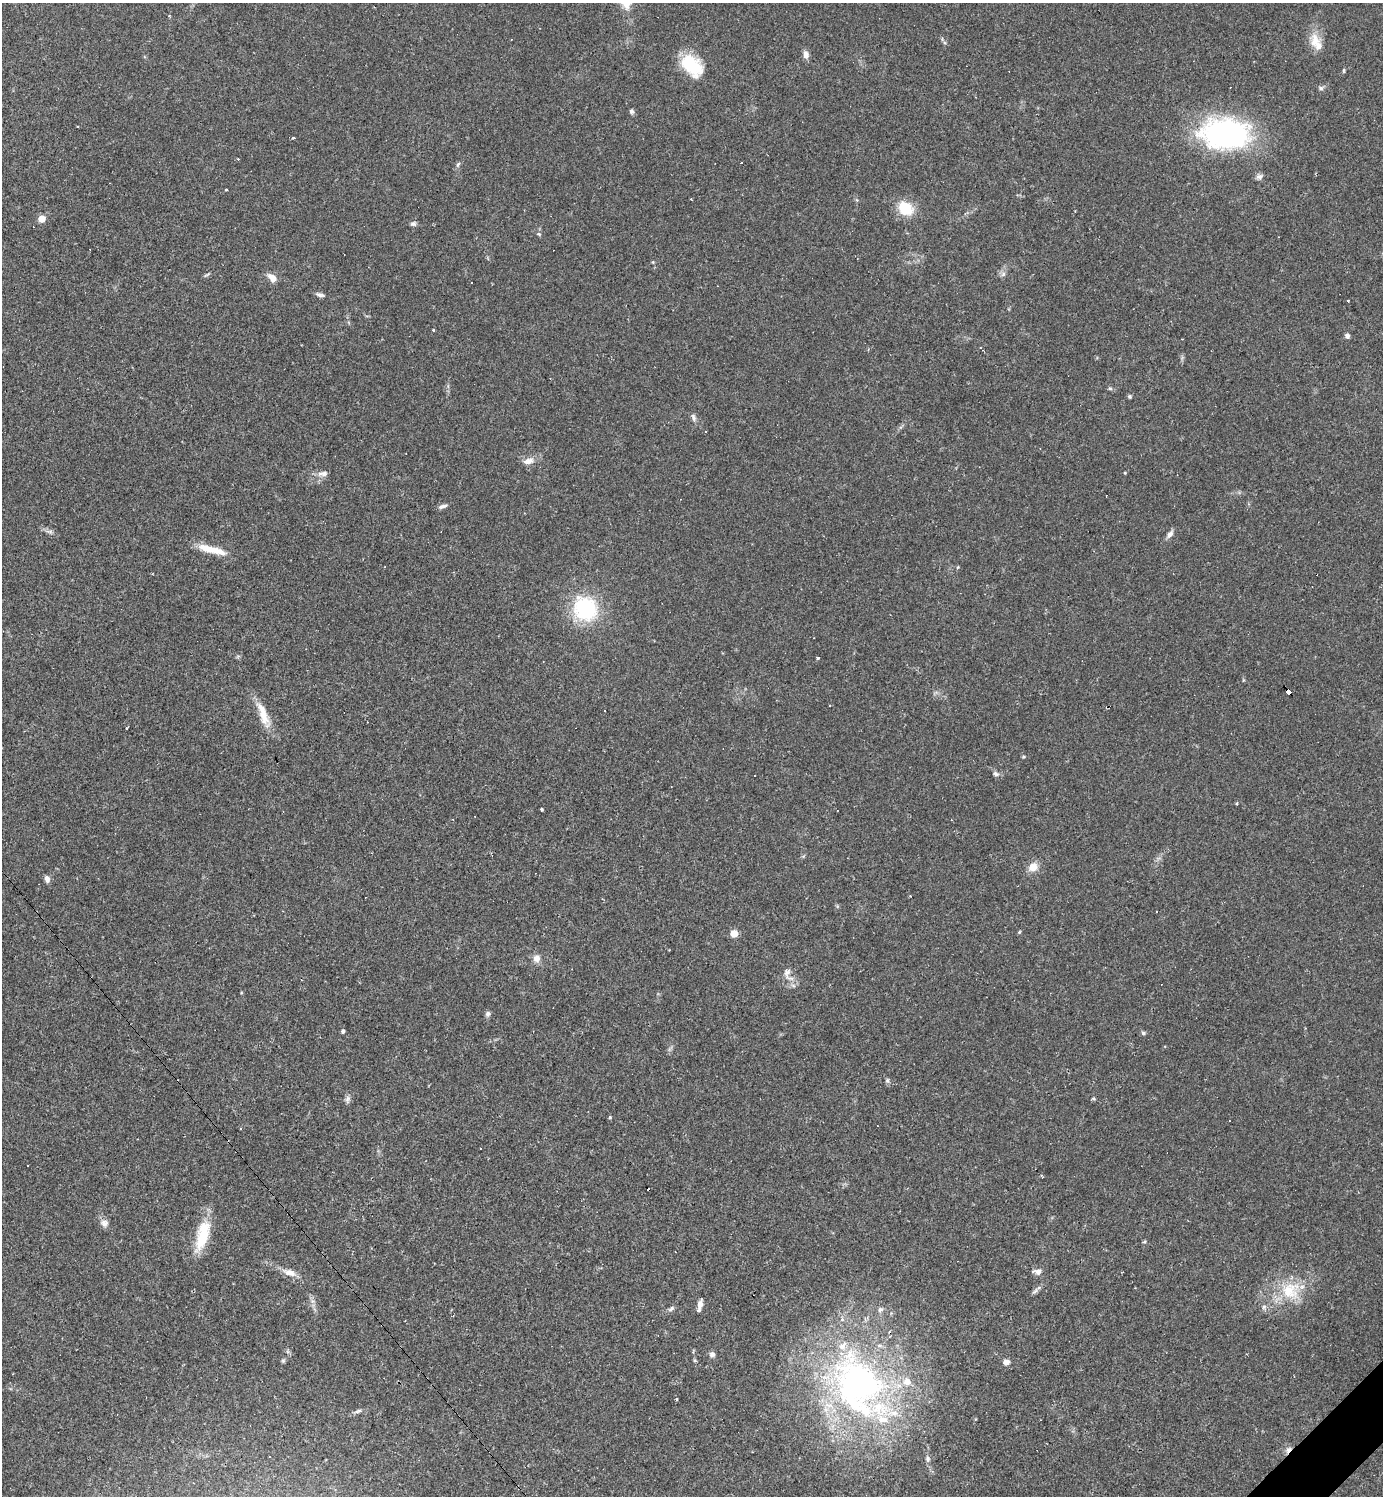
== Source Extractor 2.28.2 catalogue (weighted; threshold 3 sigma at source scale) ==
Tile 6 of 4 x 4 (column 2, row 2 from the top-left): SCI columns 1676-3056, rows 2987-4480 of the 5971 x 5973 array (HDU 1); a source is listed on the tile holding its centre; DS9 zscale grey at full resolution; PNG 1385 x 1498 px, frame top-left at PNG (2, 3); no overlay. Shown black and unused: <1% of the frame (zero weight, under 2 of 3 exposures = <1% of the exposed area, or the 3 px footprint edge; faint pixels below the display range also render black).
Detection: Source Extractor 2.28.2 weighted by HDU 2 'WHT'; one run over the whole footprint, this tile lists its part. Background 0.0626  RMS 0.0058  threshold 0.0261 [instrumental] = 3 sigma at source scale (4.5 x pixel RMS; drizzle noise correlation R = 1.50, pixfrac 1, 0.05/0.05 arcsec/px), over >= 5 px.
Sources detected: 106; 18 cosmic-ray / hot-pixel residue — not listed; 9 inside a brighter listed object's ellipse — not listed separately; the other 79 listed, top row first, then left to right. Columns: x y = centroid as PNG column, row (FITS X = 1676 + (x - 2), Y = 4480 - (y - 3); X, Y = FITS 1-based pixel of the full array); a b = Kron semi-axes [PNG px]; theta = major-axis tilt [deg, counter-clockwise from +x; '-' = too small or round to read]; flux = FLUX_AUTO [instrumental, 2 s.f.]
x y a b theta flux
169 16 3 2 - 0.8
511 39 3 2 - 0.52
1315 41 22 13 82 8.6
806 54 10 7 -80 2.9
691 65 26 16 -43 28
1344 70 7 3 -83 0.66
1321 88 7 6 - 1.3
632 111 7 6 - 1.4
1226 134 51 31 -3 130
458 164 8 4 62 1.2
1259 176 11 7 20 2
226 190 3 3 - 0.83
691 199 3 2 - 0.85
905 208 18 14 -37 16
42 219 5 5 - 12
413 224 8 6 8 1.5
539 234 6 4 -25 0.83
1003 274 7 6 - 1.7
206 275 9 3 33 0.89
272 278 13 8 -47 4.4
471 282 2 2 - 0.5
320 295 11 5 -15 1.8
1347 301 3 3 - 2.1
433 330 3 3 - 1.2
1347 336 5 5 - 2
1110 389 6 4 -1 0.87
1130 396 5 5 - 0.91
693 417 11 6 -75 2
528 461 13 7 16 4.4
324 473 9 7 24 2.7
1125 473 4 3 - 0.59
442 506 13 5 17 1.9
49 531 11 4 -5 1.7
1170 534 13 6 52 2.5
207 548 23 10 -21 8.9
585 609 30 28 -55 45
818 658 3 3 - 0.85
1288 691 6 3 -52 51
263 715 38 10 -70 12
126 729 3 2 - 0.5
1023 757 5 4 - 0.6
996 774 10 6 -32 1.8
1236 803 4 3 - 0.65
542 809 4 3 - 1.1
1033 867 13 11 32 6.1
47 879 8 6 -80 2.6
1156 912 3 2 - 0.6
1019 932 5 4 - 0.64
734 933 5 5 - 16
536 958 10 8 58 3.8
787 972 15 9 74 3.8
488 1014 7 6 - 1.5
1305 1028 4 2 - 0.45
343 1031 4 4 - 1.5
1143 1033 6 5 - 1
887 1080 6 6 - 1.2
347 1099 11 6 83 1.9
1094 1099 5 4 - 0.77
610 1117 4 4 - 0.73
104 1223 11 9 -20 3.1
202 1236 40 13 74 21
1144 1242 5 3 - 0.62
1037 1271 15 7 -5 2.6
289 1272 19 8 -20 5.5
1035 1291 11 5 45 1.6
1290 1291 28 25 -27 24
312 1301 7 4 -71 1.7
700 1304 8 5 81 3.8
671 1309 10 5 34 1.6
880 1309 8 7 - 1.8
712 1354 7 6 - 2
694 1360 6 4 -71 0.74
283 1361 6 5 - 0.91
1006 1362 7 6 - 3.1
858 1386 94 65 -61 230
676 1399 3 3 - 0.62
358 1411 12 5 18 1.8
270 1456 3 2 - 0.44
928 1459 10 6 -81 1.9
Overlapping masked pixels (flux is a lower limit): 1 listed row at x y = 1288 691